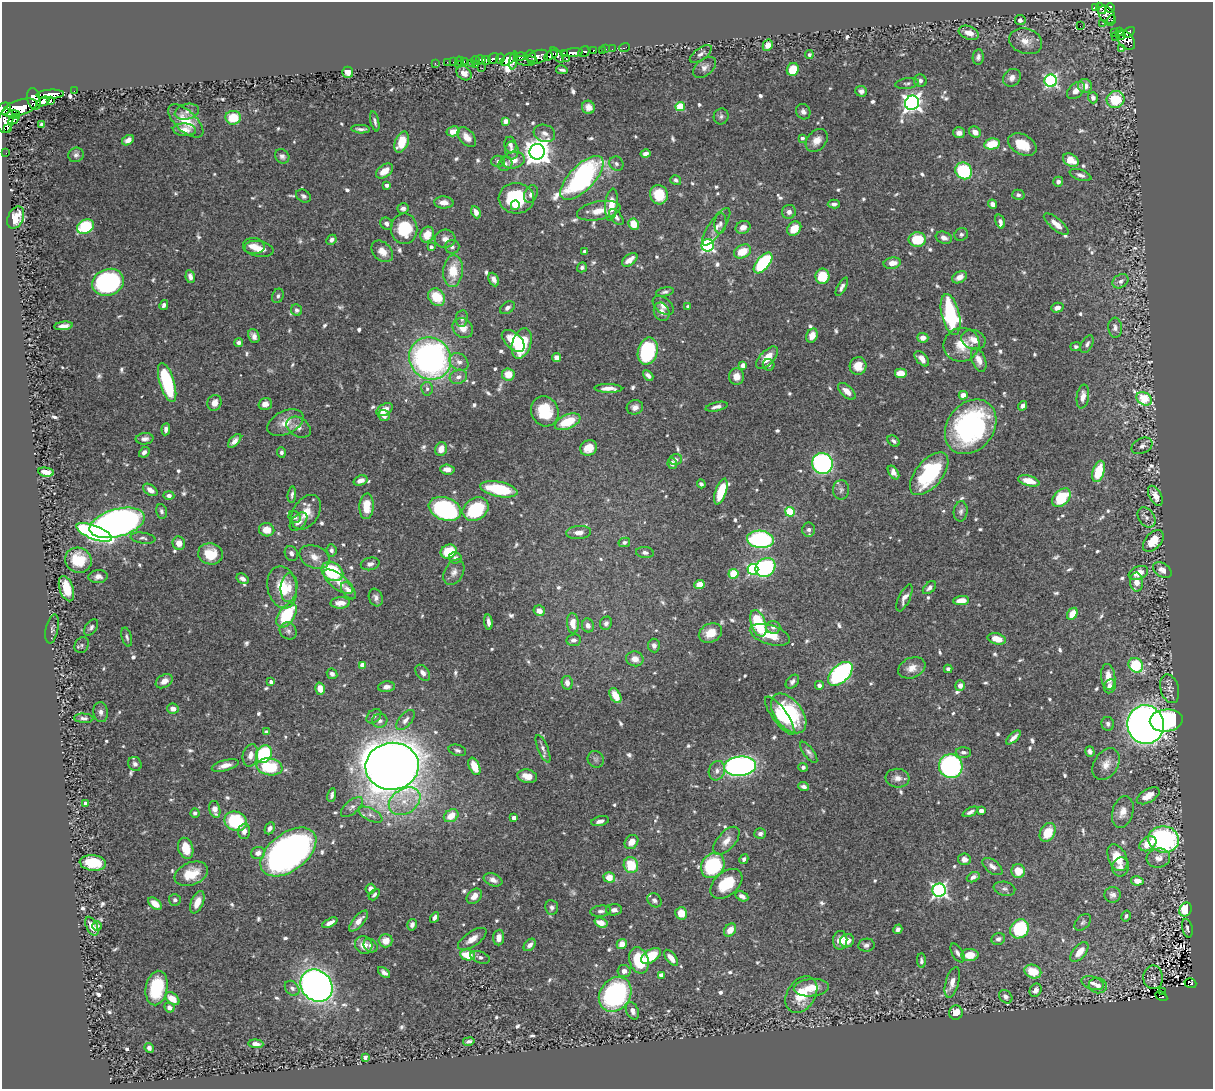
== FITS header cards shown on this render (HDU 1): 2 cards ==
NAXIS1  =                 1211
NAXIS2  =                 1087

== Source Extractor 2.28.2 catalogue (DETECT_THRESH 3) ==
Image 1211 x 1087 px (HDU 1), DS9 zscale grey, 1 PNG px = 1 image px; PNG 1215 x 1091 px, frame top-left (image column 1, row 1087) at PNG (2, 2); each listed source drawn as its Kron ellipse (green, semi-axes under 4 px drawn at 4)
Background 0.677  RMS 0.015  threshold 0.0439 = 3 sigma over >= 5 px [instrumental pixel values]
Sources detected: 797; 1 with non-positive FLUX_AUTO (blend fragments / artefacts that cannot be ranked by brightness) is neither listed nor drawn; of the other 796, the 500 brightest by FLUX_AUTO listed and drawn (296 fainter detections omitted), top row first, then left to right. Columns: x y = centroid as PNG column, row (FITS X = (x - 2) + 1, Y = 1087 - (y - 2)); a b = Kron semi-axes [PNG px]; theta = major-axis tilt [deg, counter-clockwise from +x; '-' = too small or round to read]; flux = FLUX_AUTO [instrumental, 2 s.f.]
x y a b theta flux
1095 7 4 3 - 88
1101 8 6 3 -55 150
1110 8 5 4 - 250
1107 15 10 7 -51 360
1020 20 5 5 - 3.3
1111 21 5 2 - 34
1102 23 2 2 - 9.8
1080 26 2 2 - 1000
1115 32 3 3 - 80
1119 32 4 3 - 150
1129 32 7 4 32 210
969 33 10 6 -20 10
1122 36 4 3 - 53
1115 37 2 2 - 3.7
1126 40 11 7 -46 230
1026 41 17 12 -18 13
768 45 6 5 - 7.5
625 48 5 3 - 10
1121 48 3 3 - 23
606 49 2 2 - 6.2
612 49 2 2 - 6.4
602 50 4 2 - 7.3
593 51 3 3 - 76
584 52 6 5 - 170
564 53 3 2 - 33
572 53 11 4 5 1000
701 54 13 6 35 4.4
551 55 7 4 32 500
557 55 9 4 -54 330
809 55 4 4 - 2.7
520 56 6 4 10 200
531 56 6 5 - 240
538 57 11 6 22 660
978 57 8 5 81 3.4
493 59 6 4 57 150
500 59 5 4 - 180
508 59 8 5 37 870
566 59 3 2 - 35
476 60 4 3 - 38
481 60 5 3 - 210
486 60 4 3 - 12
514 60 9 3 78 260
459 61 4 3 - 21
464 61 3 2 - 18
526 61 11 5 -3 65
447 62 2 2 - 6.8
453 62 2 2 - 7.9
435 63 2 2 - 9.5
471 64 3 2 - 5.3
458 65 3 2 - 50
476 65 3 2 - 18
704 67 13 8 40 5.7
482 68 2 2 - 7.6
793 69 7 5 58 29
562 70 6 3 -13 2.9
348 72 6 5 - 7.7
464 73 8 6 -39 6.9
1012 78 9 8 - 6.1
920 81 6 6 - 3
1051 81 6 6 - 200
907 83 12 5 9 2.6
1085 86 7 7 - 8.9
1076 90 10 6 43 9
74 91 2 2 - 6.5
861 91 6 5 - 4.4
50 94 14 4 4 870
1093 98 5 5 - 5.1
34 99 11 6 -75 1200
1116 99 9 8 - 37
43 101 7 4 23 420
50 101 3 3 - 100
912 103 7 7 - 500
588 107 7 6 - 5.6
680 107 4 4 - 45
20 108 18 7 18 2000
4 109 7 5 31 650
187 112 12 7 14 5.5
803 112 8 7 - 4.1
13 114 6 3 1 640
721 116 8 7 - 2.8
233 118 7 7 - 26
14 119 6 4 42 370
6 121 12 7 79 160
186 121 22 10 -43 20
375 121 10 4 -77 3
506 121 4 4 - 12
42 124 4 3 - 4.9
8 129 3 3 - 140
361 129 9 3 -3 3.1
184 130 12 6 -4 8.4
453 131 6 5 - 14
975 132 6 5 - 7.3
544 133 11 8 -18 5.9
959 133 6 5 - 5.9
467 137 11 7 -49 9.5
802 138 4 4 - 3.1
128 140 6 4 30 5.2
817 140 13 9 49 9.6
402 142 11 6 68 24
992 144 8 5 12 27
1022 144 15 10 -28 23
510 145 8 6 -77 3.7
512 151 9 6 -89 4.8
537 152 8 7 - 1300
6 153 2 2 - 6.2
646 153 5 4 - 4.4
76 155 8 7 - 3.2
282 156 8 6 -44 3.5
513 160 12 8 14 10
1071 160 8 6 -31 14
498 161 7 5 1 2.7
505 164 8 6 46 3.4
616 164 7 6 - 3.2
385 171 10 6 36 12
964 171 9 8 - 67
1080 175 11 5 -19 4.4
582 178 28 12 46 250
676 180 5 4 - 2.7
1058 182 5 4 - 4.3
387 185 4 4 - 4.9
531 194 9 6 66 4.1
659 195 10 9 - 26
1018 195 6 5 - 2.8
303 196 8 6 -33 2.6
516 198 17 15 -4 64
444 202 10 6 -2 7.8
834 204 6 4 3 3.7
993 204 5 4 - 6.1
515 205 5 4 - 4.6
611 205 16 6 84 18
403 208 5 5 - 4
599 211 22 9 11 15
476 212 6 4 -64 6.9
789 212 7 6 - 5
616 217 9 5 -51 4
16 218 11 7 65 13
1000 221 7 4 -72 4.3
720 223 10 6 86 3.3
386 224 6 5 - 3.6
634 224 6 5 - 20
1056 224 15 5 -40 10
85 226 9 7 28 86
716 227 22 7 55 9
743 227 7 6 - 5.9
404 229 15 13 89 43
794 229 8 6 45 16
961 234 7 6 - 2.6
427 235 8 6 65 16
944 238 8 6 -20 5.3
445 239 10 9 - 6.5
917 239 8 7 - 39
331 240 5 4 - 4.1
708 245 6 6 - 190
254 246 11 8 -5 9.4
431 247 4 3 - 2.8
452 247 7 6 - 3.3
259 249 14 7 -9 11
382 251 12 9 -46 12
585 251 4 3 - 4.2
742 251 9 6 28 20
630 260 9 5 39 9.7
763 263 12 6 50 100
892 263 9 5 10 11
582 267 5 4 - 2.7
453 271 16 9 85 25
822 276 7 7 - 30
190 277 6 4 -80 5.2
959 277 8 5 29 7.4
494 279 7 5 -64 5.3
1120 281 8 6 34 3.9
108 282 16 13 19 190
842 287 10 4 61 4.1
665 292 9 4 11 2.6
278 296 7 5 71 2.7
437 297 9 7 -46 26
164 305 5 4 - 3.4
663 306 12 7 -37 6
688 306 4 3 - 3.2
507 308 8 5 34 3.4
1057 308 6 4 15 6.1
297 310 6 5 - 3.1
662 312 9 7 -66 6.8
951 315 21 9 -76 110
462 318 8 6 82 3.5
64 326 9 4 6 5
463 328 11 9 -41 11
1115 328 10 7 -86 5.1
254 336 7 5 -68 4.8
812 336 7 5 67 9.3
923 338 6 5 - 9
973 340 12 9 -18 10
513 341 14 8 -43 22
239 343 4 4 - 3.9
522 343 16 9 72 66
1087 344 9 5 60 3.4
962 345 18 17 - 21
1076 347 5 4 - 2.8
648 351 14 9 76 110
430 358 22 20 -48 360
556 358 4 4 - 5.4
767 358 14 7 46 15
922 359 9 5 -49 7.8
979 360 12 7 -69 8.5
459 362 10 8 -40 5.8
743 365 4 4 - 9.2
769 365 6 5 - 2.9
858 366 9 8 - 14
901 373 6 5 - 16
508 374 6 6 - 14
648 375 6 4 -41 4.2
737 376 8 7 - 9.7
458 377 9 7 19 5.4
167 382 20 7 -73 79
608 388 14 4 -1 8.9
427 389 7 6 - 2.9
847 391 11 5 -42 8.3
963 395 4 4 - 13
1083 396 12 6 81 8.6
1144 399 8 6 -32 64
214 403 8 7 - 9.9
265 404 7 6 - 7.5
1023 406 5 4 - 3.8
635 407 8 7 - 5.1
717 407 11 4 12 4.4
385 410 9 5 29 11
545 411 15 13 -66 39
384 415 6 5 - 7.7
568 422 13 7 24 31
285 423 19 11 25 15
299 427 13 9 -33 6.8
971 427 29 23 52 220
166 429 6 4 83 4.5
145 439 9 5 4 4.2
235 441 8 4 46 4.9
894 441 7 4 -37 2.8
1142 446 11 7 26 4.3
588 448 9 7 30 14
441 449 7 5 73 9.8
144 452 6 4 43 3.7
281 452 5 4 - 2.6
675 459 6 5 - 3.2
672 463 6 4 -80 3.9
822 463 10 10 - 230
447 469 7 5 -5 7.7
1099 471 11 6 74 38
46 472 8 4 -9 10
893 472 7 4 -57 5.6
929 474 25 13 50 93
360 481 7 5 19 6.6
1029 481 11 5 -15 16
701 484 4 3 - 2.6
499 489 19 7 -11 52
150 490 8 5 -34 6.4
841 490 10 8 87 3.9
721 492 13 5 71 37
292 495 8 4 83 2.7
169 496 5 4 - 3.8
1155 496 11 6 -61 8
1061 498 11 7 44 44
367 506 13 7 87 20
445 509 17 11 -21 170
476 509 14 10 33 61
161 511 7 5 -75 2.9
961 511 10 7 81 3.8
306 512 19 12 57 17
790 512 5 4 - 53
295 517 6 5 - 3.5
1147 517 11 7 -55 4.5
298 522 11 6 48 6.9
117 523 28 14 15 950
809 529 7 6 - 4
267 530 8 6 -11 14
94 532 19 6 -21 240
579 532 12 6 3 6.9
143 538 12 5 -8 3.1
760 539 13 8 -5 160
1153 541 13 8 48 19
624 542 6 4 14 2.6
179 543 7 6 - 9.1
331 550 6 5 - 2.9
449 551 8 6 27 30
291 553 8 6 -64 4
645 553 9 5 -7 3.7
210 554 12 10 -13 22
314 557 16 11 -24 11
455 558 6 5 - 3.6
78 560 13 12 - 33
370 564 9 6 12 4.9
765 567 10 9 - 120
753 569 5 5 - 140
1162 570 10 6 -33 6.2
332 571 11 9 -34 89
454 572 14 9 61 6.4
1138 573 10 6 21 12
734 574 5 5 - 31
98 577 9 6 9 5
242 579 6 5 - 5
338 582 18 7 -37 12
1136 582 9 6 -87 9.4
699 584 5 4 - 14
282 587 21 14 -79 31
289 587 14 8 84 11
929 588 8 5 44 4
66 589 13 7 -71 29
348 591 10 5 -51 8.2
376 598 9 6 -71 3.9
904 598 14 5 65 6.2
961 601 8 4 7 13
340 603 10 5 3 11
539 611 6 5 - 7.4
1072 614 6 5 - 15
287 615 14 8 57 58
488 622 8 3 -82 4.6
573 623 10 6 -86 13
606 623 7 6 - 3.8
758 623 14 7 -70 57
588 625 7 6 - 4.7
91 627 9 5 53 2.9
773 627 7 6 - 3.4
52 629 15 6 79 3
288 631 9 8 - 3.7
710 633 12 9 25 15
770 635 21 9 -17 26
127 637 10 5 -74 2.7
997 639 9 5 -14 14
574 640 7 6 - 4
82 645 8 6 64 2.6
654 646 7 6 - 4
635 659 8 7 - 8
363 665 4 4 - 12
1136 665 8 6 -44 53
912 668 14 10 23 10
948 669 4 4 - 3.6
423 673 9 6 -51 5.4
332 674 6 5 - 3.4
840 674 15 8 43 230
1108 677 13 7 -84 13
164 681 9 6 32 6.6
271 682 4 4 - 3.6
792 682 8 5 47 3.7
567 683 7 5 -79 6.2
819 685 4 4 - 4.1
960 686 5 5 - 5.8
1110 686 7 6 - 5.4
386 687 8 5 4 5
320 689 6 5 - 11
1170 689 15 9 -74 6.2
615 696 8 5 -60 15
173 709 6 5 - 6.3
101 712 10 7 -82 4.7
789 713 23 13 -52 83
374 716 8 6 43 3.4
780 716 23 7 -54 17
84 718 9 4 -3 3.3
405 720 12 6 50 4.8
1166 720 16 11 5 150
380 721 7 7 - 3.8
1108 724 7 6 - 3.2
1146 725 19 18 - 990
266 732 4 4 - 4.8
1013 738 9 3 45 5.6
543 749 15 5 -67 4.2
457 750 9 5 -16 2.9
809 752 12 5 -54 3.5
963 752 8 5 -2 3.1
1090 752 5 4 - 4
264 754 9 7 60 91
250 755 11 7 77 7
596 759 8 8 - 3
135 764 7 6 - 4
1106 764 17 12 59 11
225 765 14 5 15 8
392 766 26 23 6 2600
474 766 9 5 -66 19
740 766 16 9 5 420
951 766 12 11 - 240
270 767 13 8 -9 57
803 767 5 4 - 2.5
717 771 10 8 71 5.7
527 776 10 6 -11 11
897 778 12 9 -6 6.7
804 787 5 4 - 3.8
332 795 7 4 79 3.3
1148 796 12 6 29 13
405 801 17 12 33 19
85 803 4 4 - 5.9
352 807 13 6 40 4.8
215 809 9 5 -76 10
981 811 4 4 - 7.9
970 812 8 4 25 3.2
1123 812 16 10 74 10
195 813 4 4 - 2.8
371 815 13 6 -28 4.6
451 816 8 6 33 16
514 818 4 4 - 8.1
236 821 11 9 -21 78
600 821 9 5 13 4.7
270 828 6 4 65 3.9
244 831 7 6 - 5.5
1048 832 10 7 61 20
760 834 5 5 - 3.9
1164 839 15 13 -8 210
726 841 17 8 48 10
631 842 8 6 50 11
1148 844 9 6 35 22
186 848 11 7 -73 21
288 852 32 19 37 540
258 853 7 6 - 6.9
1117 858 14 9 -66 24
1158 858 12 9 5 9.4
744 859 5 4 - 3.2
964 859 6 6 - 5.9
93 863 13 8 -6 34
631 865 8 7 - 32
713 865 13 11 56 82
992 867 11 6 -37 6.1
1121 867 9 8 - 5.5
1018 871 7 6 - 16
191 874 17 11 22 25
609 877 6 5 - 14
973 877 7 4 26 4.6
493 880 10 6 -22 5.5
1137 881 6 4 -12 9.5
726 884 18 12 41 34
371 889 5 5 - 5.5
1004 889 11 7 -11 4
939 890 6 6 - 290
374 895 7 4 48 2.6
1112 895 8 8 - 4.6
474 896 9 6 47 8
742 896 7 4 -27 4.4
175 900 6 5 - 3.3
654 900 8 6 -41 2.9
197 902 12 6 68 11
155 904 8 5 -37 10
552 907 7 6 - 3.3
1185 909 7 6 - 32
614 910 8 5 5 4
601 911 10 5 6 3.6
681 913 6 6 - 14
1126 916 6 4 59 2.6
435 917 5 4 - 3.9
358 921 13 5 49 8.8
1083 922 10 6 45 2.7
330 923 8 4 25 5.5
601 923 7 4 -19 9.2
412 925 6 4 76 3.7
92 926 10 5 -63 9.6
97 926 5 4 - 3.6
1187 928 9 5 -77 3.5
898 929 5 4 - 3.6
1020 929 10 8 50 91
730 930 7 5 50 10
499 937 8 5 86 7.5
472 939 16 7 34 9.7
998 939 7 6 - 3.7
840 940 9 7 85 9
386 941 7 6 - 11
847 941 7 6 - 12
622 944 5 5 - 8.8
364 945 9 8 - 9.5
530 945 7 5 47 5.3
866 945 8 6 8 3.6
371 946 8 6 -41 4
1079 952 12 6 50 15
957 953 10 5 -59 3.9
468 955 7 5 -9 25
970 955 9 6 1 17
651 956 11 6 34 32
480 957 10 5 -20 3.6
671 958 9 5 -51 8.4
639 960 13 9 -71 49
921 961 7 4 -86 3
624 971 7 6 - 5.6
384 972 7 4 -40 3.6
1033 972 8 6 -21 27
661 975 4 4 - 11
1153 977 12 10 -88 4.3
952 982 16 6 74 8.7
1093 983 11 6 -18 6
1190 983 6 4 -19 48
317 986 17 15 -45 630
1098 986 9 7 -10 6.6
157 988 17 11 80 45
292 988 8 6 -47 3.8
811 988 17 8 6 16
1036 990 7 5 60 5.5
1163 991 3 2 - 3.7
615 994 18 15 53 160
801 995 20 14 57 28
1161 996 6 4 -31 56
1006 997 7 6 - 3.8
172 999 8 5 -39 13
169 1008 5 5 - 3.9
632 1011 9 6 -64 5.2
956 1013 7 6 - 16
469 1041 6 3 11 3
256 1044 7 4 -3 7
149 1048 5 4 - 3.7
365 1057 4 4 - 2.8
At the frame edge (FLAGS 8, measured only in part): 1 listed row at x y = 4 109
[296 fainter detections neither listed nor drawn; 1 non-positive-flux detection neither listed nor drawn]